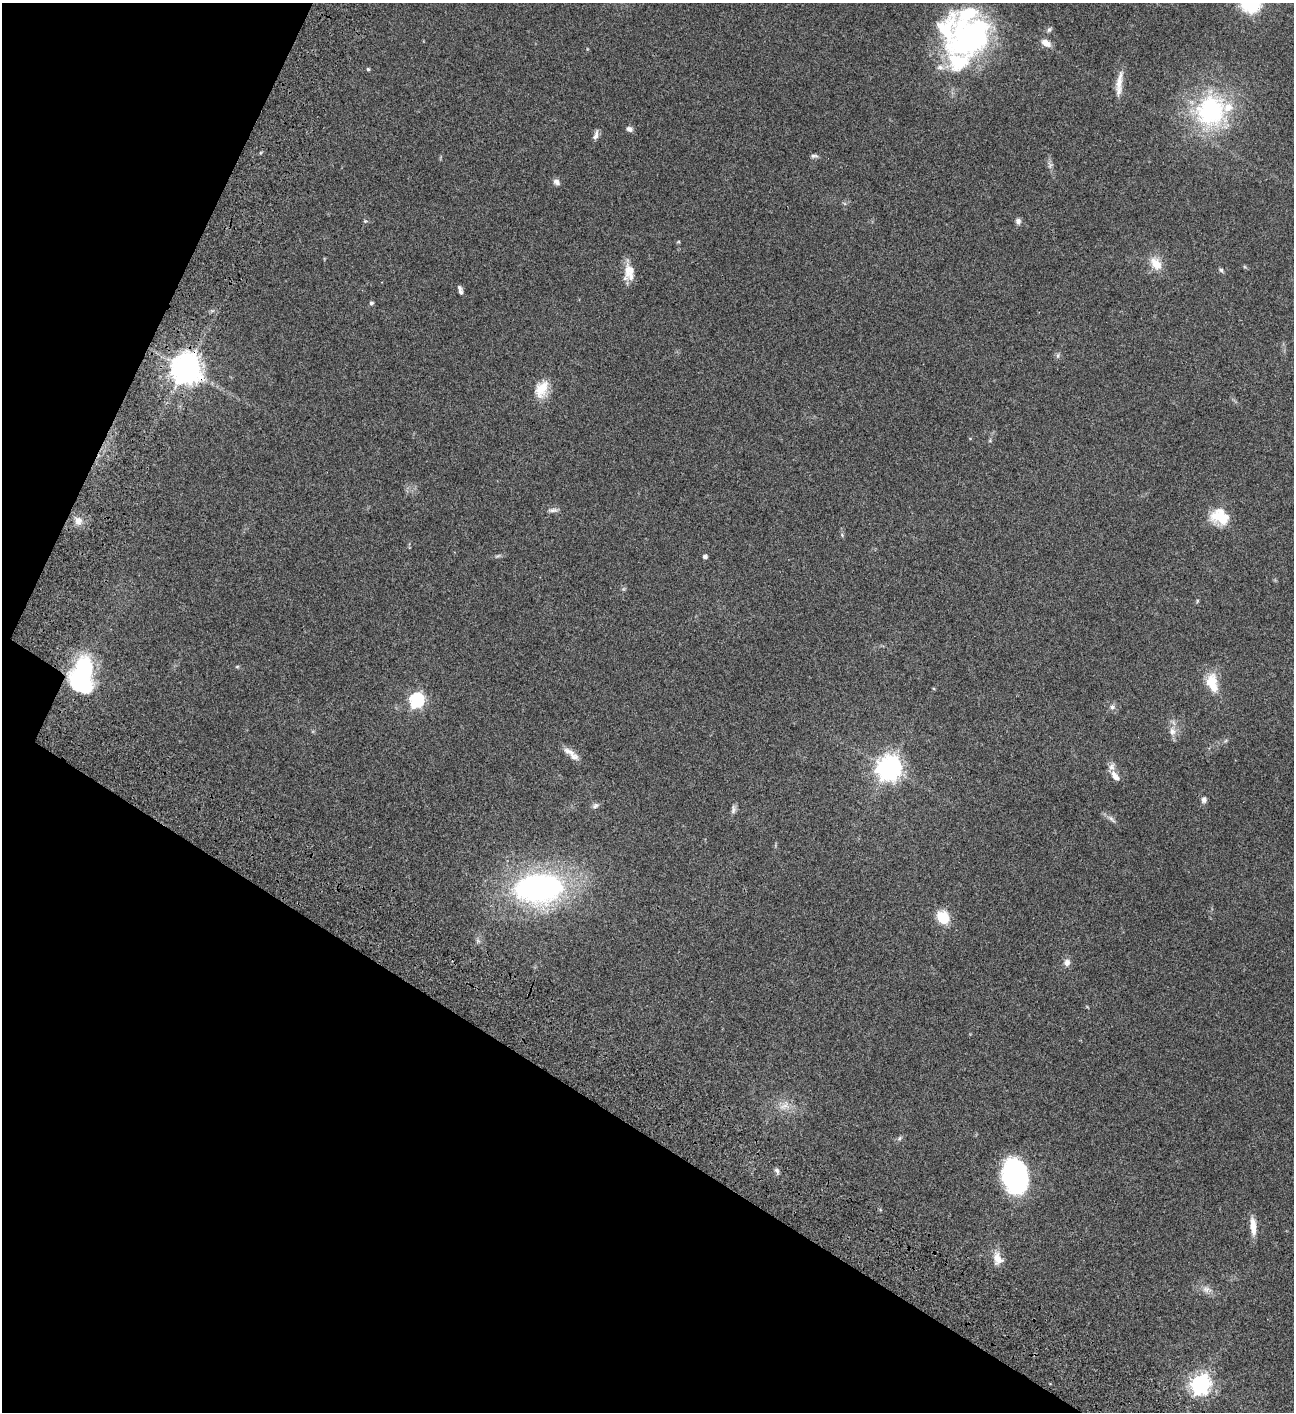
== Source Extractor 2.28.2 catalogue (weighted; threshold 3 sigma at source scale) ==
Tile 9 of 4 x 4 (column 1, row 3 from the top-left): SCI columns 505-1796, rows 1613-3022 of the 6050 x 6047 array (HDU 1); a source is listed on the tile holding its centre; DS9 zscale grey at full resolution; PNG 1296 x 1414 px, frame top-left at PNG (2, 3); no overlay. Shown black and unused: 26% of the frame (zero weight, under 3 of 4 exposures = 13% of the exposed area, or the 3 px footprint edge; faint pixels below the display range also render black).
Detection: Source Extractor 2.28.2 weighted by HDU 2 'WHT'; one run over the whole footprint, this tile lists its part. Background 0.0649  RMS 0.0059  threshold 0.0264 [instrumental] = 3 sigma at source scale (4.5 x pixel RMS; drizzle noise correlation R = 1.50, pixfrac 1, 0.05/0.05 arcsec/px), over >= 5 px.
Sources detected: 67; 1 too faint to see at this stretch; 2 inside a brighter object's white glare — not listed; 9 inside a brighter listed object's ellipse — not listed separately; the other 55 listed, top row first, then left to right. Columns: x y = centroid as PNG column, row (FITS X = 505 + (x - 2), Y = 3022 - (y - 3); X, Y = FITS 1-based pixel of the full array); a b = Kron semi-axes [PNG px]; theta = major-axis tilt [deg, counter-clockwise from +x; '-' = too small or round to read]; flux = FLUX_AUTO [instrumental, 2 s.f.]
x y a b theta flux
1049 30 8 6 56 1.3
970 39 53 42 30 110
1046 43 11 7 -32 5
368 69 4 4 - 0.86
1119 81 31 8 79 7
1210 111 46 43 65 69
629 129 8 6 -13 1.9
596 135 14 6 75 2.4
814 156 11 5 -3 1.3
1050 165 10 4 63 1.3
556 182 9 7 -46 2.1
365 221 6 4 -44 0.65
1018 221 8 6 -76 2
678 242 5 3 - 0.54
1156 263 18 12 -55 8.6
1221 270 7 5 -61 1
629 272 22 11 -79 8
459 288 6 5 - 1.4
371 303 4 4 - 1.3
1058 355 8 5 84 1.3
185 369 10 9 - 800
542 389 23 15 68 11
970 438 5 3 - 0.43
990 440 6 4 73 0.77
553 510 14 5 2 2
1220 517 23 18 -18 15
78 521 11 10 - 4.3
842 535 6 4 -50 0.74
498 556 10 4 26 1.1
705 557 5 4 - 1.8
1197 601 6 3 72 0.61
237 667 6 4 1 0.66
84 668 31 16 -78 63
1212 681 17 14 71 11
416 700 7 6 - 110
1112 707 8 7 - 1.8
1172 731 12 10 -83 4.2
570 752 22 7 -24 4.3
888 768 8 8 - 540
1115 776 14 7 -51 4.3
1204 800 8 6 81 1.8
595 806 10 7 28 1.8
733 809 12 6 85 1.9
1111 819 14 6 -43 2.3
539 888 49 31 5 150
943 917 14 11 -47 14
1067 962 9 8 - 2.9
784 1106 19 10 31 5.8
900 1138 8 5 50 1.2
777 1171 8 5 -61 1.5
1018 1176 31 30 - 68
1253 1226 22 7 -85 6.7
998 1258 18 12 -76 6.6
1207 1289 15 9 -19 4
1200 1384 7 7 - 300
Overlapping masked pixels (flux is a lower limit): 1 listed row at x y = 185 369